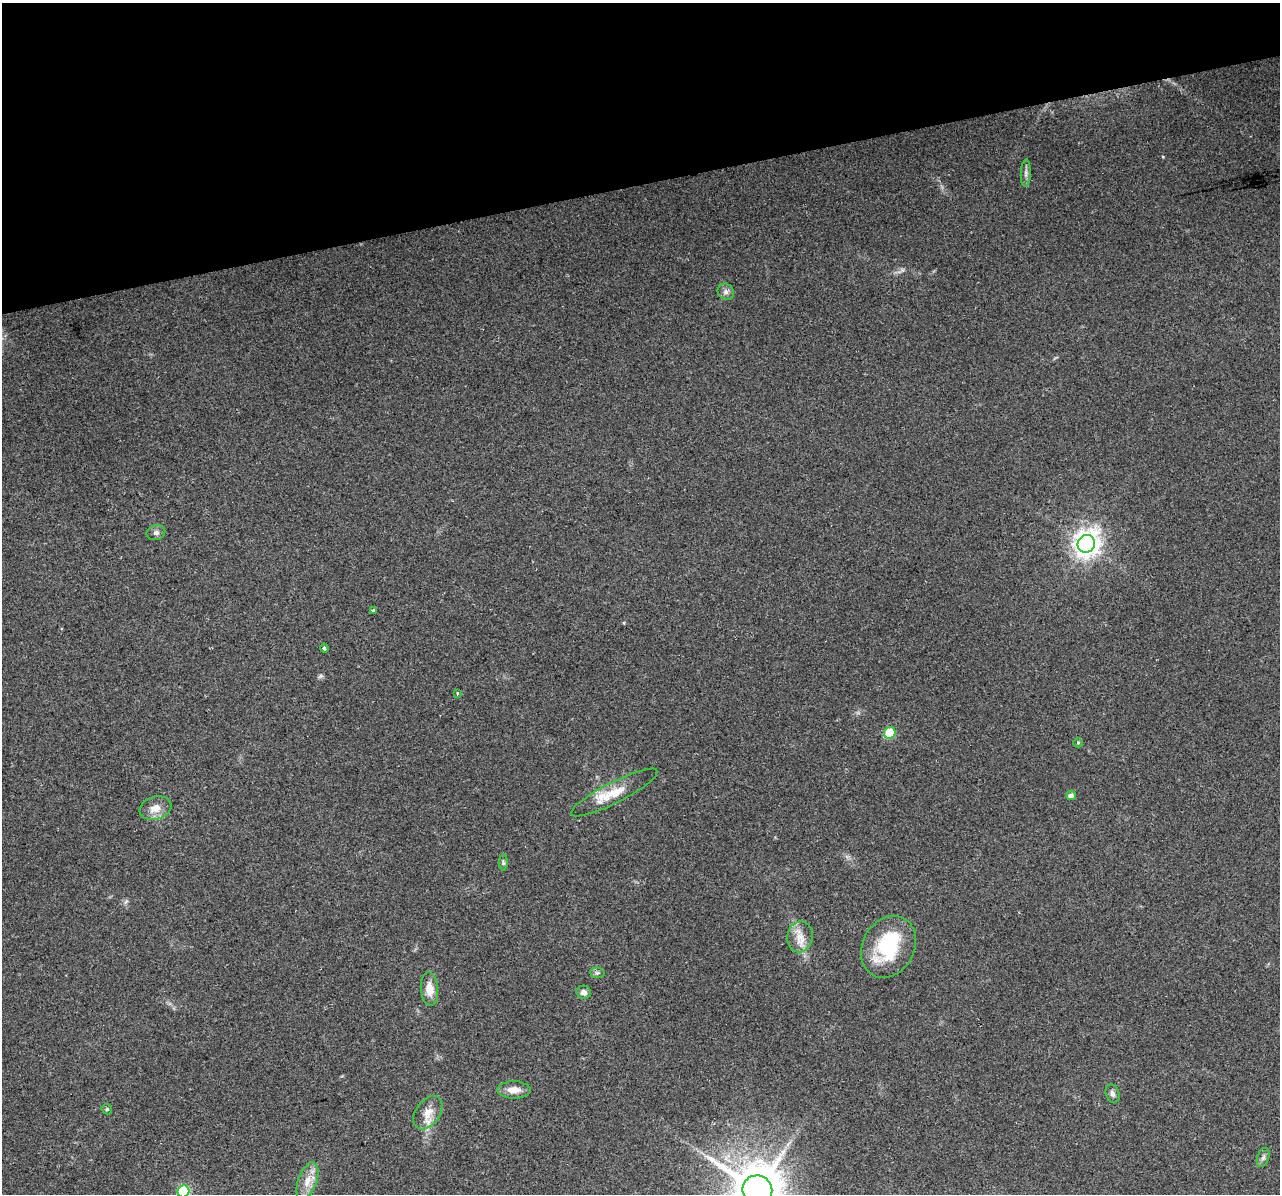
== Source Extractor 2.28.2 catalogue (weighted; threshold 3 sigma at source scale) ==
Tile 3 of 4 x 4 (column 3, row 1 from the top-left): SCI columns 2591-3868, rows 3679-4870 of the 5178 x 4923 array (HDU 1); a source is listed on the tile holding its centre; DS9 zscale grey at full resolution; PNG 1282 x 1196 px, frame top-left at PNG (2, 3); each listed source drawn as its Kron ellipse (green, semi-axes under 4 px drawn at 4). Shown black and unused: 15% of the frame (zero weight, under 2 of 3 exposures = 2% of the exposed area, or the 3 px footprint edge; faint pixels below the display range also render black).
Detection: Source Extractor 2.28.2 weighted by HDU 2 'WHT'; one run over the whole footprint, this tile lists its part. Background 0.129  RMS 0.012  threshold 0.0524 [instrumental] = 3 sigma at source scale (4.5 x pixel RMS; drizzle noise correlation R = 1.50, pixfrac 1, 0.0396/0.0396 arcsec/px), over >= 5 px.
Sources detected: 27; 1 inside a brighter listed object's ellipse — not listed separately; the other 26 listed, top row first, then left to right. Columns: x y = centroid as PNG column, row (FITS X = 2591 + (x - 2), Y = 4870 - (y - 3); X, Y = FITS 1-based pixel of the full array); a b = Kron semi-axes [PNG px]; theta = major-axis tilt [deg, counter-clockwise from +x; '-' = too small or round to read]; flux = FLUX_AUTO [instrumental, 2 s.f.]
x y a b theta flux
1026 173 13 5 87 4.3
726 292 9 7 -48 4.2
156 533 9 7 14 3.6
1086 544 9 8 - 1100
373 610 4 3 - 4.4
324 648 4 3 - 2.4
457 693 4 2 - 1.1
890 733 6 5 - 56
1078 743 5 4 - 1.3
614 793 48 10 27 26
1071 795 5 4 - 4.8
156 808 16 11 18 12
503 862 8 4 -89 2
800 937 15 13 79 14
888 947 32 26 61 71
597 973 7 5 -6 2.5
429 989 17 8 -85 14
584 992 7 6 - 5.7
514 1090 16 8 0 12
1113 1094 9 6 -69 4.4
107 1109 5 5 - 1.6
428 1113 18 12 55 14
1263 1157 10 6 72 3.4
307 1181 19 9 70 14
757 1190 15 14 - 5100
183 1191 6 5 - 110
Isophote crosses this tile's border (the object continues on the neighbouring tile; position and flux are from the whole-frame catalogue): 2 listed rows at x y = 757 1190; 183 1191